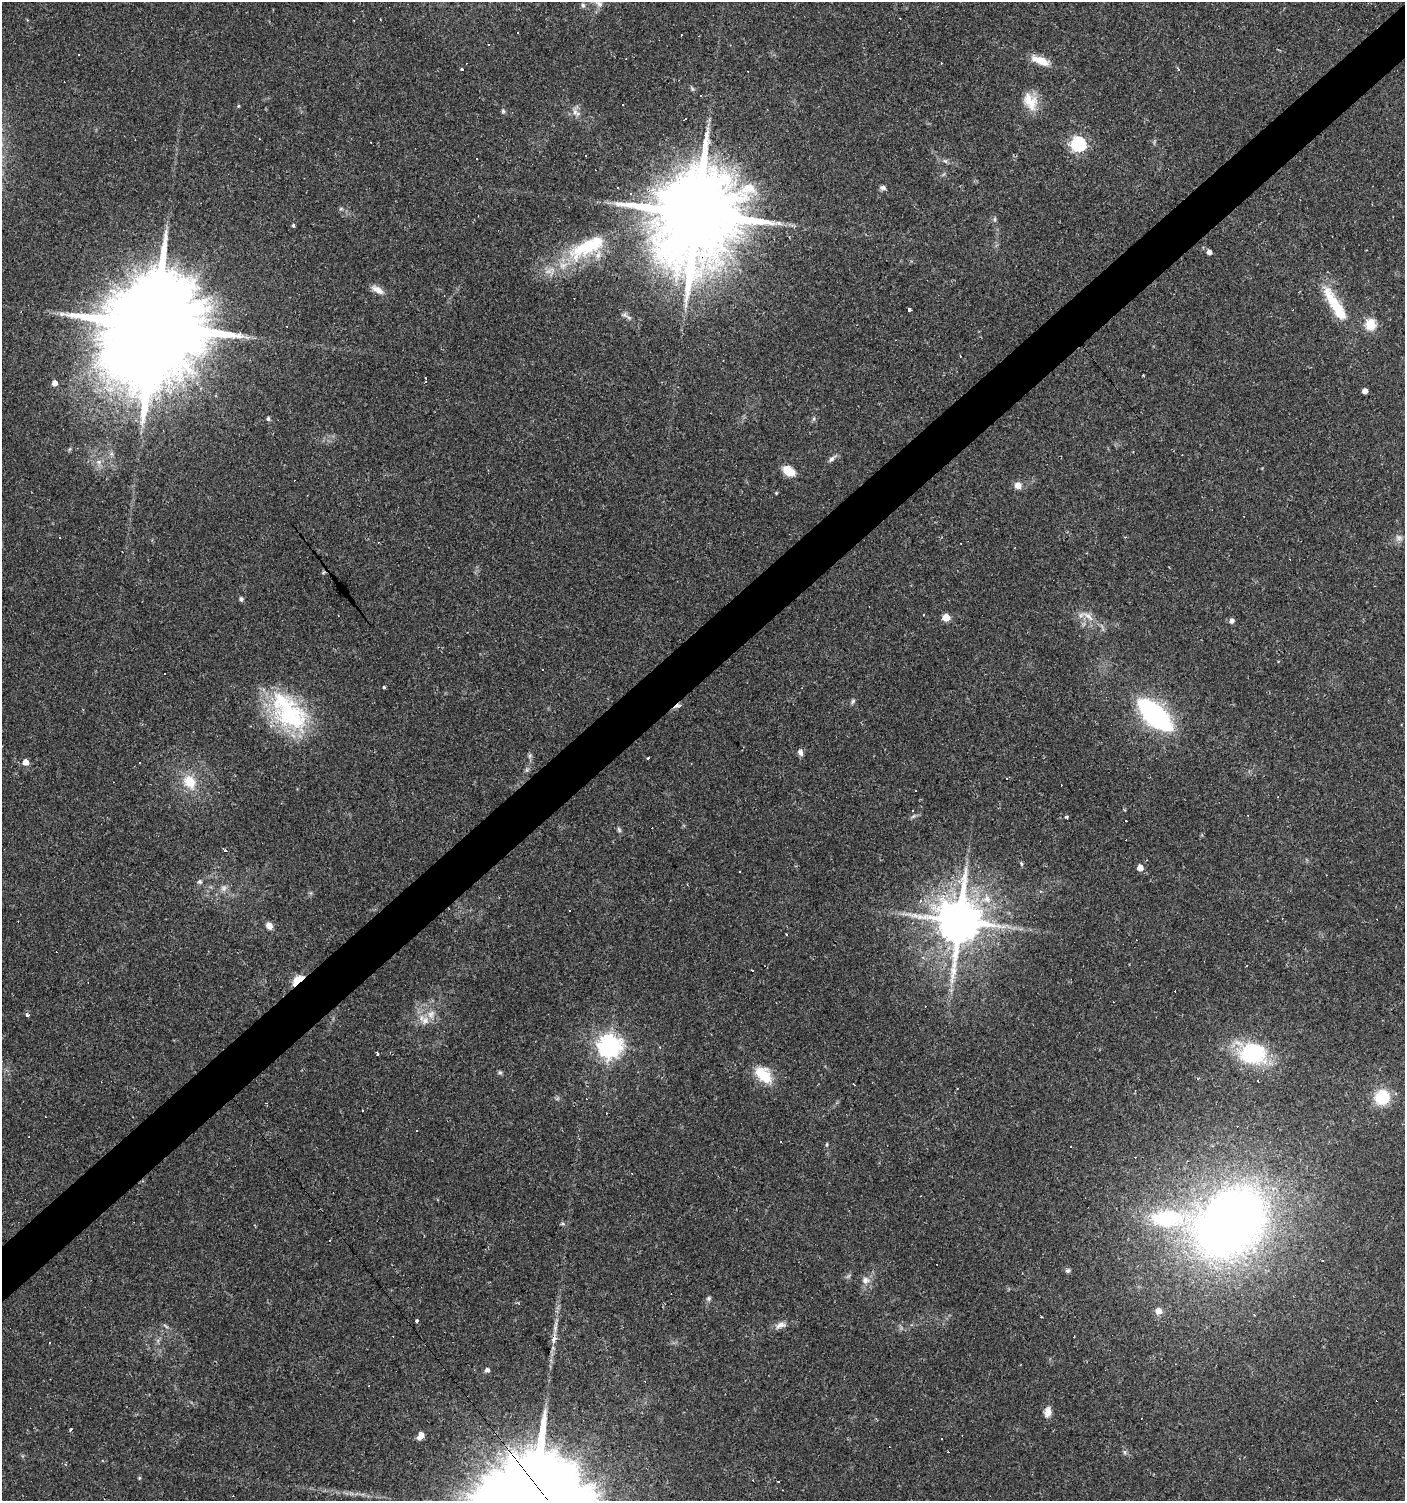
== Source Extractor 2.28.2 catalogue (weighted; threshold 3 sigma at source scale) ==
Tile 10 of 4 x 4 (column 2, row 3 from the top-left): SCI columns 1541-2943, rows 1500-2998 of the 5951 x 5996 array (HDU 1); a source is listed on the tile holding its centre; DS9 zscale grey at full resolution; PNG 1407 x 1503 px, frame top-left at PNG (2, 2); no overlay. Shown black and unused: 4% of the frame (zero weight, under 2 of 3 exposures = <1% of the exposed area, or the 3 px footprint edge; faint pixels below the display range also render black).
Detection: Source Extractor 2.28.2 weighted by HDU 2 'WHT'; one run over the whole footprint, this tile lists its part. Background 0.0314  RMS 0.0036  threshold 0.0161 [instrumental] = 3 sigma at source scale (4.5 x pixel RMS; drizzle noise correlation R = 1.50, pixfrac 1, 0.0396/0.0396 arcsec/px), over >= 5 px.
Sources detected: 196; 78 cosmic-ray / hot-pixel residue — not listed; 5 inside a brighter listed object's ellipse — not listed separately; the other 113 listed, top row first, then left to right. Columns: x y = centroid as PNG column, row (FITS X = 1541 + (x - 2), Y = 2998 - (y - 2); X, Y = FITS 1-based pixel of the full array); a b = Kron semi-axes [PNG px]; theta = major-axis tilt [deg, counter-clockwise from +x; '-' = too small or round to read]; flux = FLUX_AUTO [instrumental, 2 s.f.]
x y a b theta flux
599 4 13 8 -35 2.2
583 5 7 5 -85 0.84
354 20 3 2 - 0.26
518 33 3 3 - 0.71
79 54 3 3 - 0.66
1040 60 20 8 -21 6.4
462 69 3 3 - 1.4
1178 69 4 3 - 0.45
692 88 8 4 -63 0.61
701 96 3 3 - 0.62
1030 101 25 16 -61 7.1
238 106 4 4 - 0.38
503 111 5 5 - 0.6
576 112 13 7 -47 2.1
685 119 3 2 - 0.45
1078 144 6 6 - 80
586 156 3 2 - 0.54
477 158 3 3 - 2.5
945 161 7 5 -44 0.75
883 188 7 6 - 1
630 194 4 3 - 0.43
341 209 6 4 2 0.53
696 213 25 21 -73 7200
995 219 6 4 72 0.54
293 225 3 3 - 0.94
587 247 63 22 27 30
1209 252 4 4 - 1.6
378 290 17 8 -30 2.8
1336 306 48 12 -59 16
909 309 4 3 - 2.5
625 315 11 6 -35 1.3
1370 324 6 5 - 26
154 326 32 24 -61 12000
1143 375 3 2 - 0.36
425 381 3 3 - 0.54
54 383 5 4 - 2.7
1365 391 4 4 - 2.2
268 419 5 4 - 0.74
831 459 10 6 37 1.2
99 462 8 6 20 1.5
788 471 11 7 -35 7.7
1018 485 8 8 - 2.5
776 493 4 4 - 0.4
59 537 3 3 - 0.78
1399 538 10 8 -24 1.5
324 572 5 3 - 0.29
241 599 6 5 - 0.82
923 615 3 3 - 1.2
1088 616 20 6 -38 3.2
946 617 5 5 - 8.1
1231 621 5 5 - 1.5
1278 662 3 3 - 0.34
165 674 2 2 - 0.28
384 687 3 3 - 0.51
853 701 7 5 47 0.81
680 705 8 6 -1 1.5
289 712 59 32 -48 41
1155 715 33 15 -43 67
800 752 8 6 -66 1.5
530 756 7 5 61 0.75
648 758 3 3 - 1.9
25 762 5 5 - 3.9
527 770 6 4 -72 0.61
190 782 21 15 -60 8.6
1066 817 4 4 - 0.53
619 830 8 5 -63 0.72
225 851 3 3 - 3
1021 864 6 4 -62 0.64
1140 868 5 5 - 3
200 882 7 6 - 0.79
224 888 9 8 - 1.7
987 899 11 10 - 3.4
921 901 5 4 - 1
569 910 3 2 - 0.39
959 921 13 12 - 1800
269 926 7 6 - 2.4
786 934 3 3 - 0.87
1247 966 3 2 - 0.3
752 970 3 2 - 0.29
298 980 10 5 39 19
27 1015 6 4 -11 0.58
425 1021 12 11 - 3.3
610 1046 8 8 - 290
377 1054 3 3 - 1
1253 1054 30 22 -5 30
500 1072 7 5 -62 0.64
763 1075 22 14 -45 10
957 1088 3 2 - 0.42
1395 1093 5 4 - 0.76
1382 1097 13 12 - 15
362 1110 3 2 - 0.42
781 1141 3 2 - 0.3
827 1144 7 3 90 0.44
1167 1218 37 17 1 33
1230 1222 68 53 42 340
562 1224 7 3 -8 0.55
1068 1270 7 6 - 0.79
865 1280 11 10 - 2.4
709 1298 6 6 - 0.75
1159 1311 6 5 - 3.7
1041 1317 3 2 - 0.39
417 1321 3 3 - 0.96
780 1325 14 8 18 2.2
166 1326 10 3 -40 0.62
555 1328 15 5 85 1.9
50 1342 3 3 - 0.56
487 1370 5 5 - 1.3
1048 1412 12 8 81 2.7
71 1430 3 3 - 3.1
420 1436 10 6 67 2.1
1125 1452 8 4 -82 0.74
139 1478 5 4 - 0.41
778 1481 2 2 - 0.42
Overlapping masked pixels (flux is a lower limit): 4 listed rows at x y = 696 213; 154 326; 680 705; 298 980